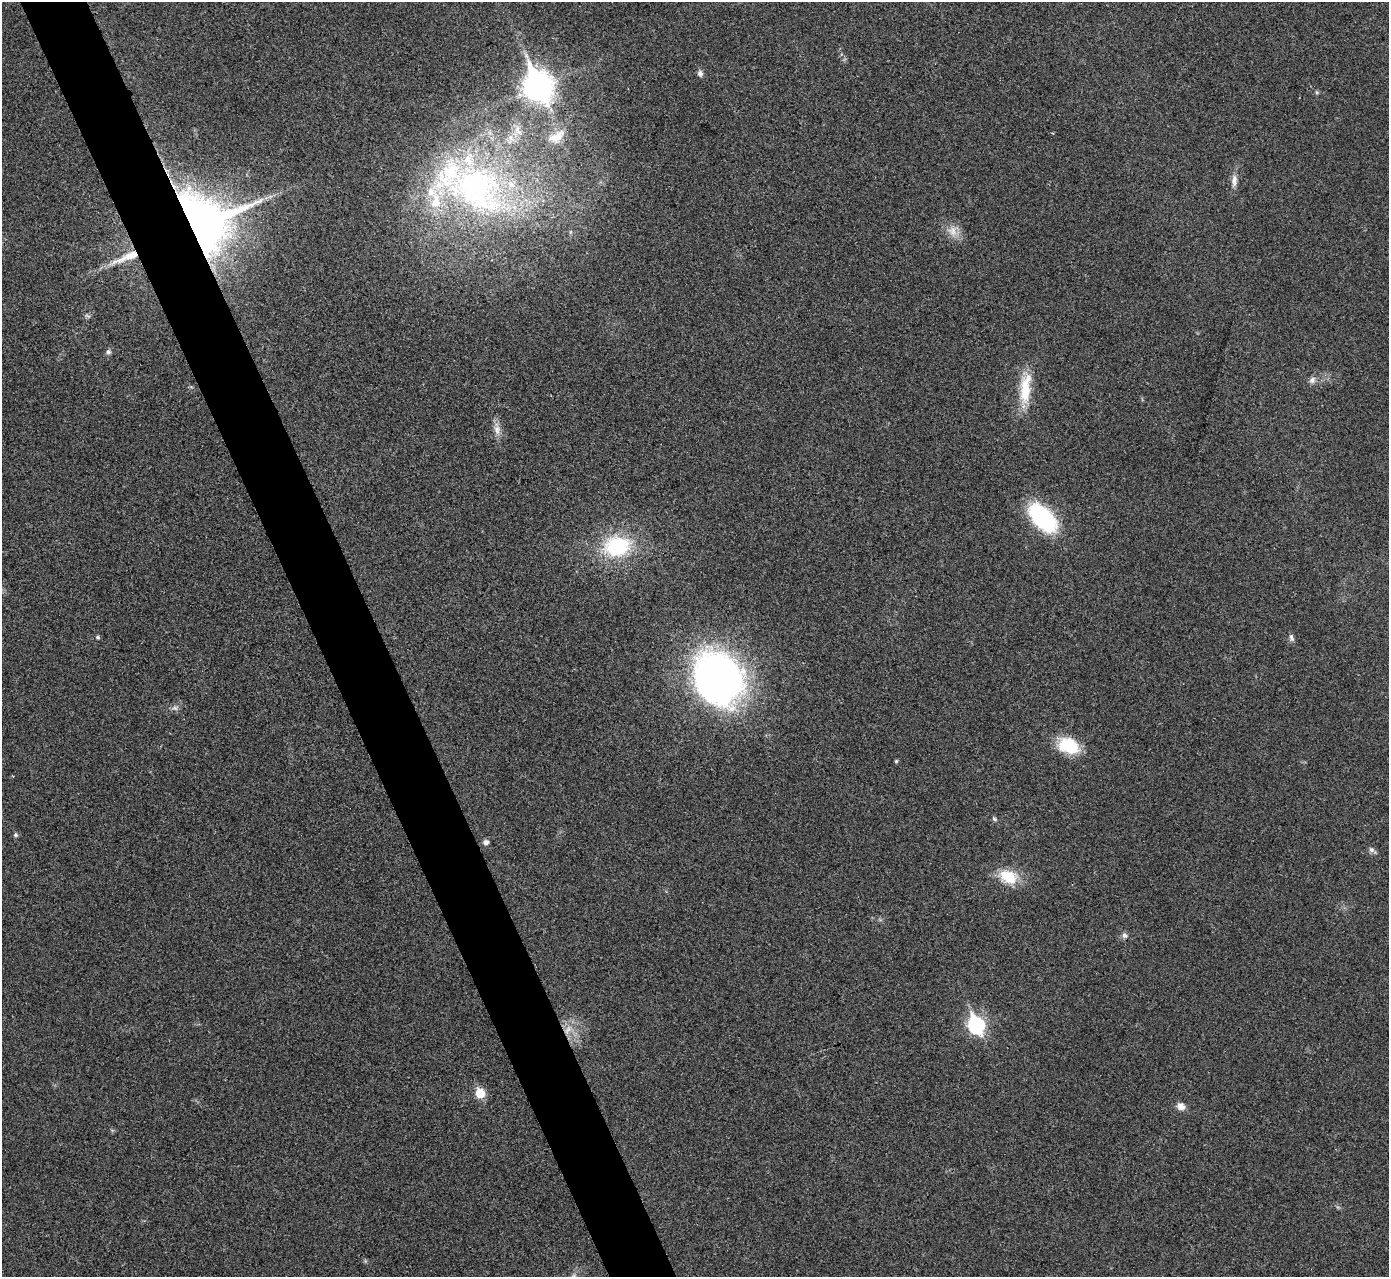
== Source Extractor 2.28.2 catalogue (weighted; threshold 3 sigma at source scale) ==
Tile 11 of 4 x 4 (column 3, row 3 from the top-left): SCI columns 2779-4165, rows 1435-2709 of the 5559 x 5548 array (HDU 1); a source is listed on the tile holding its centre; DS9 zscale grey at full resolution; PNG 1391 x 1279 px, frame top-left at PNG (2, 2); no overlay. Shown black and unused: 5% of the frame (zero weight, under 3 of 4 exposures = <1% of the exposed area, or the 3 px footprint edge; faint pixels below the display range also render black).
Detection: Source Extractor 2.28.2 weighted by HDU 2 'WHT'; one run over the whole footprint, this tile lists its part. Background 0.0293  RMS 0.0061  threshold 0.0273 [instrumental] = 3 sigma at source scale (4.5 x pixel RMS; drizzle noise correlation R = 1.50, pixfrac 1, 0.05/0.05 arcsec/px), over >= 5 px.
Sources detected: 34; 1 too faint to see at this stretch — not listed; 4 inside a brighter listed object's ellipse — not listed separately; the other 29 listed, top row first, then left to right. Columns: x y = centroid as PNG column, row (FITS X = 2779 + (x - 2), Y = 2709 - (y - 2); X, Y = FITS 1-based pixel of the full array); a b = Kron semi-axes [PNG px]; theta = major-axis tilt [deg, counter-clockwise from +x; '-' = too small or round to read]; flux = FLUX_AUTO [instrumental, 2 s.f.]
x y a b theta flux
700 73 7 7 - 2
538 87 12 9 -66 770
556 137 25 12 30 9.4
1234 181 18 7 83 4.2
476 189 100 65 -22 200
201 224 42 40 -41 480
953 231 15 11 -69 6.3
128 256 38 10 23 15
108 352 7 6 - 1.5
1312 380 11 8 52 2.5
1025 389 44 13 84 20
497 429 14 8 -84 4.3
1042 518 30 16 -47 72
617 546 25 19 10 50
98 637 6 4 -23 0.88
1291 637 10 6 -78 1.7
718 679 56 46 -61 250
175 708 8 5 -24 1.7
1068 746 24 17 -25 24
896 761 4 4 - 0.81
994 819 7 4 -28 1.1
16 835 6 5 - 1.1
486 842 7 7 - 2.1
1371 850 8 6 -37 1.8
1008 877 22 15 -26 17
1124 936 8 7 - 1.8
976 1025 9 7 -66 140
480 1093 6 5 - 21
1181 1106 10 8 -25 3.9
Overlapping masked pixels (flux is a lower limit): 2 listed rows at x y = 201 224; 128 256